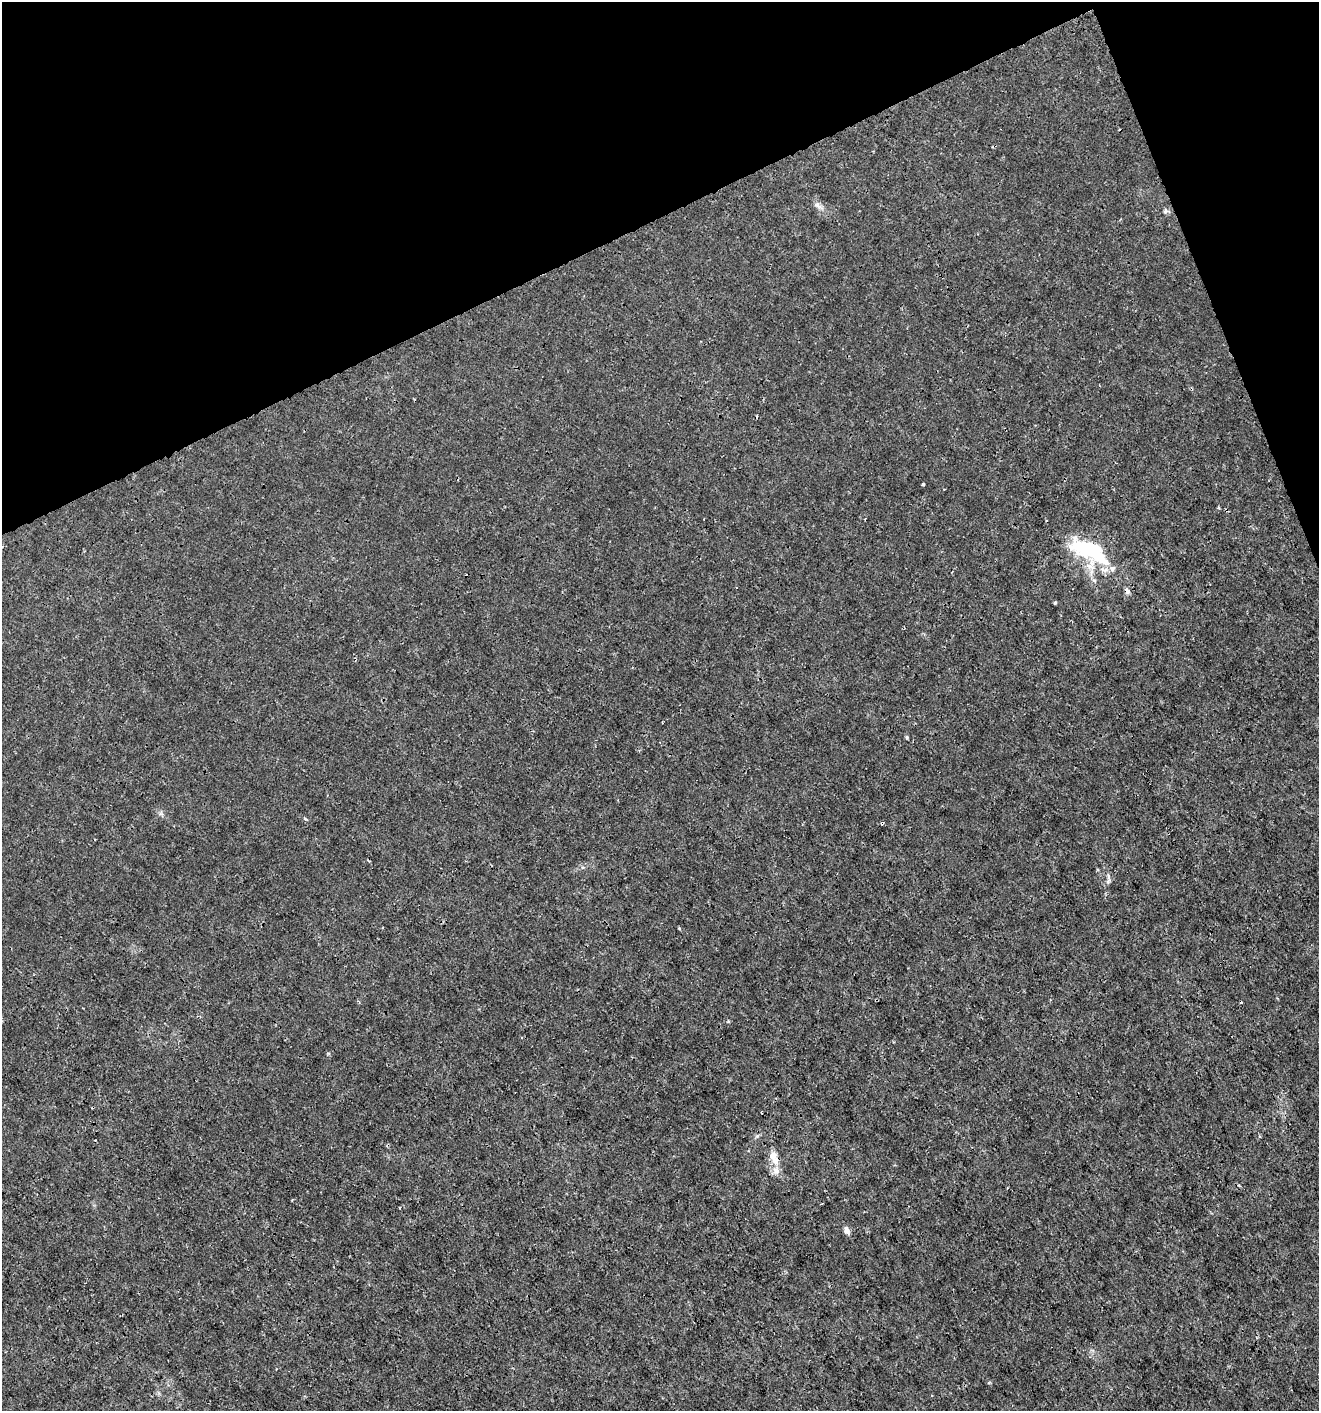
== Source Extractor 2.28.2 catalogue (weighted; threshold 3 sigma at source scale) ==
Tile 3 of 4 x 4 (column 3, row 1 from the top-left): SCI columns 2721-4037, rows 4230-5638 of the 5499 x 5638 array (HDU 1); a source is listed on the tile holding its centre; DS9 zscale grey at full resolution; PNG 1321 x 1413 px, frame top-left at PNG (2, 2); no overlay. Shown black and unused: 20% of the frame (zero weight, under 3 of 4 exposures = <1% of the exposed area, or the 3 px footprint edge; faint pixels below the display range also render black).
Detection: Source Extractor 2.28.2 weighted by HDU 2 'WHT'; one run over the whole footprint, this tile lists its part. Background 4.62e-04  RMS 9.4e-04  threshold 0.00424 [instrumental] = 3 sigma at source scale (4.5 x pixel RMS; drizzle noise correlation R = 1.50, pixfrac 1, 0.0396/0.0396 arcsec/px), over >= 5 px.
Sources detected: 17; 2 cosmic-ray / hot-pixel residue — not listed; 2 inside a brighter listed object's ellipse — not listed separately; the other 13 listed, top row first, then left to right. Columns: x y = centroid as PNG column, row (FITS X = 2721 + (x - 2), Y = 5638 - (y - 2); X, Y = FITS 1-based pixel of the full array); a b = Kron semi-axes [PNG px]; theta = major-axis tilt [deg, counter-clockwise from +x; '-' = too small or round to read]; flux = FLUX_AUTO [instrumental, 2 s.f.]
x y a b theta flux
818 205 10 6 -53 0.35
1165 211 7 5 69 0.2
923 484 3 3 - 0.16
1089 550 37 15 -26 9.1
1055 602 3 3 - 0.29
662 722 2 2 - 0.075
907 737 6 4 -90 0.11
882 823 4 3 - 0.12
1108 881 8 4 47 0.21
773 1157 14 10 84 0.84
776 1170 11 8 -31 0.57
822 1203 3 2 - 0.061
847 1230 9 6 -68 0.42
Overlapping masked pixels (flux is a lower limit): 2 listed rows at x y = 1089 550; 882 823
Unlisted compact peaks at least as high as the median listed source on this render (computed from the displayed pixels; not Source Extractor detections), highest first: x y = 328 1053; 305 819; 989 1383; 728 1021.